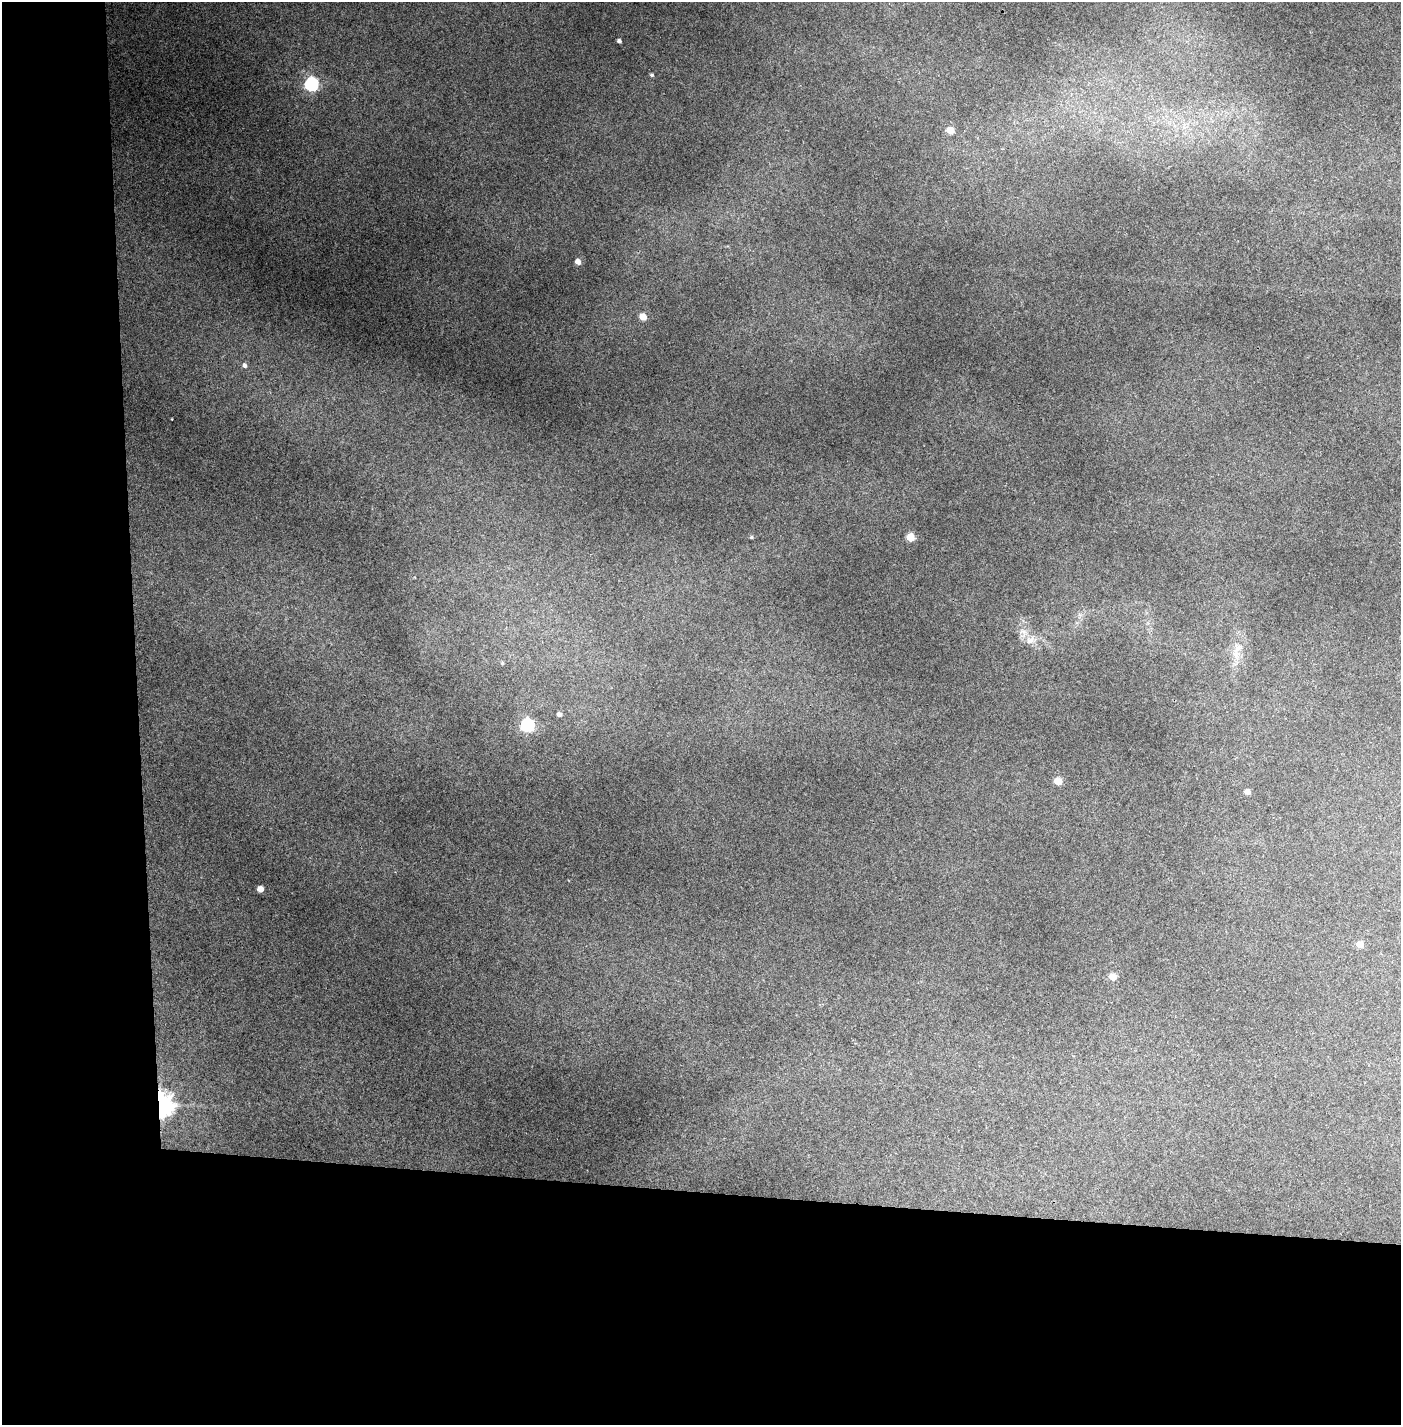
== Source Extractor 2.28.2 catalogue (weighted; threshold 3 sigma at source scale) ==
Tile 7 of 3 x 3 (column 1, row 3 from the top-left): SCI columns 51-1449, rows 1-1423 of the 4295 x 4271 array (HDU 1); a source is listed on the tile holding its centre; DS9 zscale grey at full resolution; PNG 1403 x 1427 px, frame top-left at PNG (2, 2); no overlay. Shown black and unused: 24% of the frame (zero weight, under 3 of 4 exposures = <1% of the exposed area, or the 3 px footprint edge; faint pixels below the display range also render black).
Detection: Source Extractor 2.28.2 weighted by HDU 2 'WHT'; one run over the whole footprint, this tile lists its part. Background 0.205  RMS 0.009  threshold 0.0406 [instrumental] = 3 sigma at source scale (4.5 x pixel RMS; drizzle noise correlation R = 1.50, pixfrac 1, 0.05/0.05 arcsec/px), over >= 5 px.
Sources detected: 20; all 20 listed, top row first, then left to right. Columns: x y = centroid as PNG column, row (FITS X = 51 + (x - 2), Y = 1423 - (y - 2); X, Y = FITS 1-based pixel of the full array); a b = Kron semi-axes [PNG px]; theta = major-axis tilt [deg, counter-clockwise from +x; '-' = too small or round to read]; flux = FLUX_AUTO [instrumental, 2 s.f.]
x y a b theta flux
619 41 4 3 - 2.4
652 75 5 4 - 1.4
311 84 6 6 - 180
950 130 5 5 - 15
578 262 5 4 - 6.1
643 317 5 5 - 15
244 365 6 6 - 3
751 537 5 4 - 1.4
910 537 5 5 - 24
1030 640 15 9 36 6.9
1237 648 14 7 45 6.3
502 663 5 4 - 1.1
559 714 4 4 - 2.8
527 725 6 6 - 160
1058 781 5 5 - 16
1247 792 5 4 - 6
260 889 5 5 - 8.4
1360 944 5 5 - 14
1113 977 5 5 - 15
161 1105 8 6 84 780
Overlapping masked pixels (flux is a lower limit): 1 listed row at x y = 161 1105